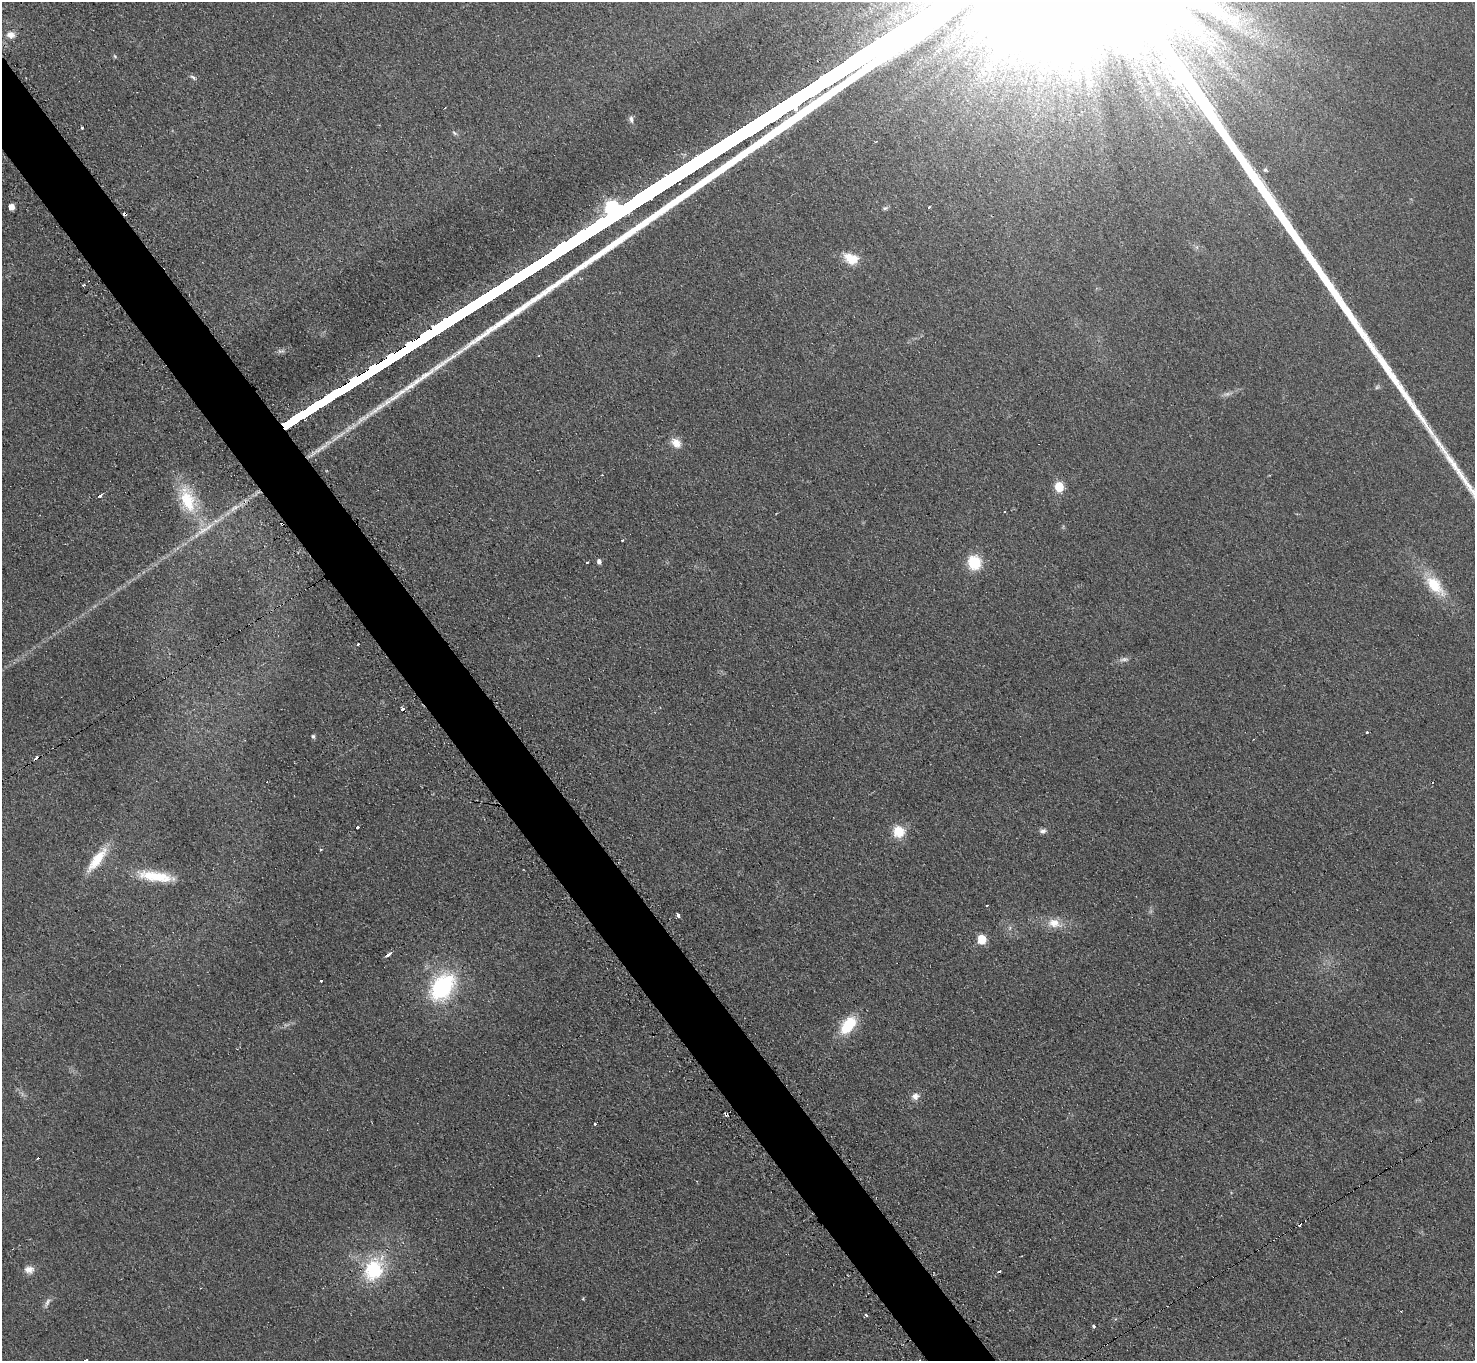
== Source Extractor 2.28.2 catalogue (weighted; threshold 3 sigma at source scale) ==
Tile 11 of 4 x 4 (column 3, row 3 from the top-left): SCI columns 2965-4437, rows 1666-3024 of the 5918 x 5903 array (HDU 1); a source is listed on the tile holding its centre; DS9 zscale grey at full resolution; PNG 1477 x 1363 px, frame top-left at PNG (2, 2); no overlay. Shown black and unused: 4% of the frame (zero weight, under 2 of 3 exposures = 2% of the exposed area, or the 3 px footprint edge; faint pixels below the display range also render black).
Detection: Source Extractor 2.28.2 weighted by HDU 2 'WHT'; one run over the whole footprint, this tile lists its part. Background 0.076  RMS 0.011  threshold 0.0486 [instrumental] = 3 sigma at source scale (4.5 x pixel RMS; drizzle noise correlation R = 1.50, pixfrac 1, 0.05/0.05 arcsec/px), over >= 5 px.
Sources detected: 66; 3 too faint to see at this stretch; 11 cosmic-ray / hot-pixel residue — not listed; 2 inside a brighter listed object's ellipse — not listed separately; the other 50 listed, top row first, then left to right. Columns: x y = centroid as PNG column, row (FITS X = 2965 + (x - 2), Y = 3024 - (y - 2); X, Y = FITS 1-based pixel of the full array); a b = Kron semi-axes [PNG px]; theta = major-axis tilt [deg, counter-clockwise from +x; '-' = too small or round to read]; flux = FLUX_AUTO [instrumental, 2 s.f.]
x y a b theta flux
1233 20 26 18 34 34
10 35 10 8 -16 7.9
1187 36 22 7 -54 19
193 77 10 4 -39 2.6
1075 77 23 20 -45 51
631 119 9 6 -74 3.4
82 127 3 3 - 2
454 133 7 5 -29 2.2
1265 170 6 4 -17 1.7
12 207 5 4 - 11
929 207 3 3 - 6.3
885 208 7 5 15 2.2
125 214 4 3 - 6.5
851 258 19 12 -23 21
84 284 4 2 - 1.1
676 443 15 10 -41 11
1059 487 9 8 - 20
100 495 4 3 - 10
187 499 40 20 -72 56
234 508 17 7 32 9.1
599 562 5 4 - 3.9
974 562 13 11 -79 42
1434 585 27 13 -48 38
358 644 3 3 - 1.7
1367 733 3 3 - 3.7
313 736 6 4 -74 1.9
357 827 3 3 - 12
899 831 14 13 - 22
1043 831 9 7 13 3.8
320 850 3 2 - 1.6
97 860 37 11 52 29
156 876 44 12 -8 37
678 915 4 3 - 4.5
1054 923 17 12 -8 15
1010 928 7 4 88 2.1
982 939 6 5 - 42
389 954 5 3 - 6.5
321 981 3 3 - 2.3
442 987 29 19 53 120
848 1025 21 12 51 40
915 1096 10 8 15 6.2
726 1114 3 3 - 8.6
595 1123 3 3 - 2.1
29 1270 13 10 -1 8.1
374 1270 24 20 57 71
999 1271 3 3 - 3
47 1302 15 5 62 4.4
866 1315 3 3 - 2.7
1094 1327 3 3 - 11
86 1360 4 3 - 6.1
Overlapping masked pixels (flux is a lower limit): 2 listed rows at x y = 125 214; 726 1114
Isophote crosses this tile's border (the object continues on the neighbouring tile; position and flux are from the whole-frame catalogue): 1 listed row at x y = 86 1360